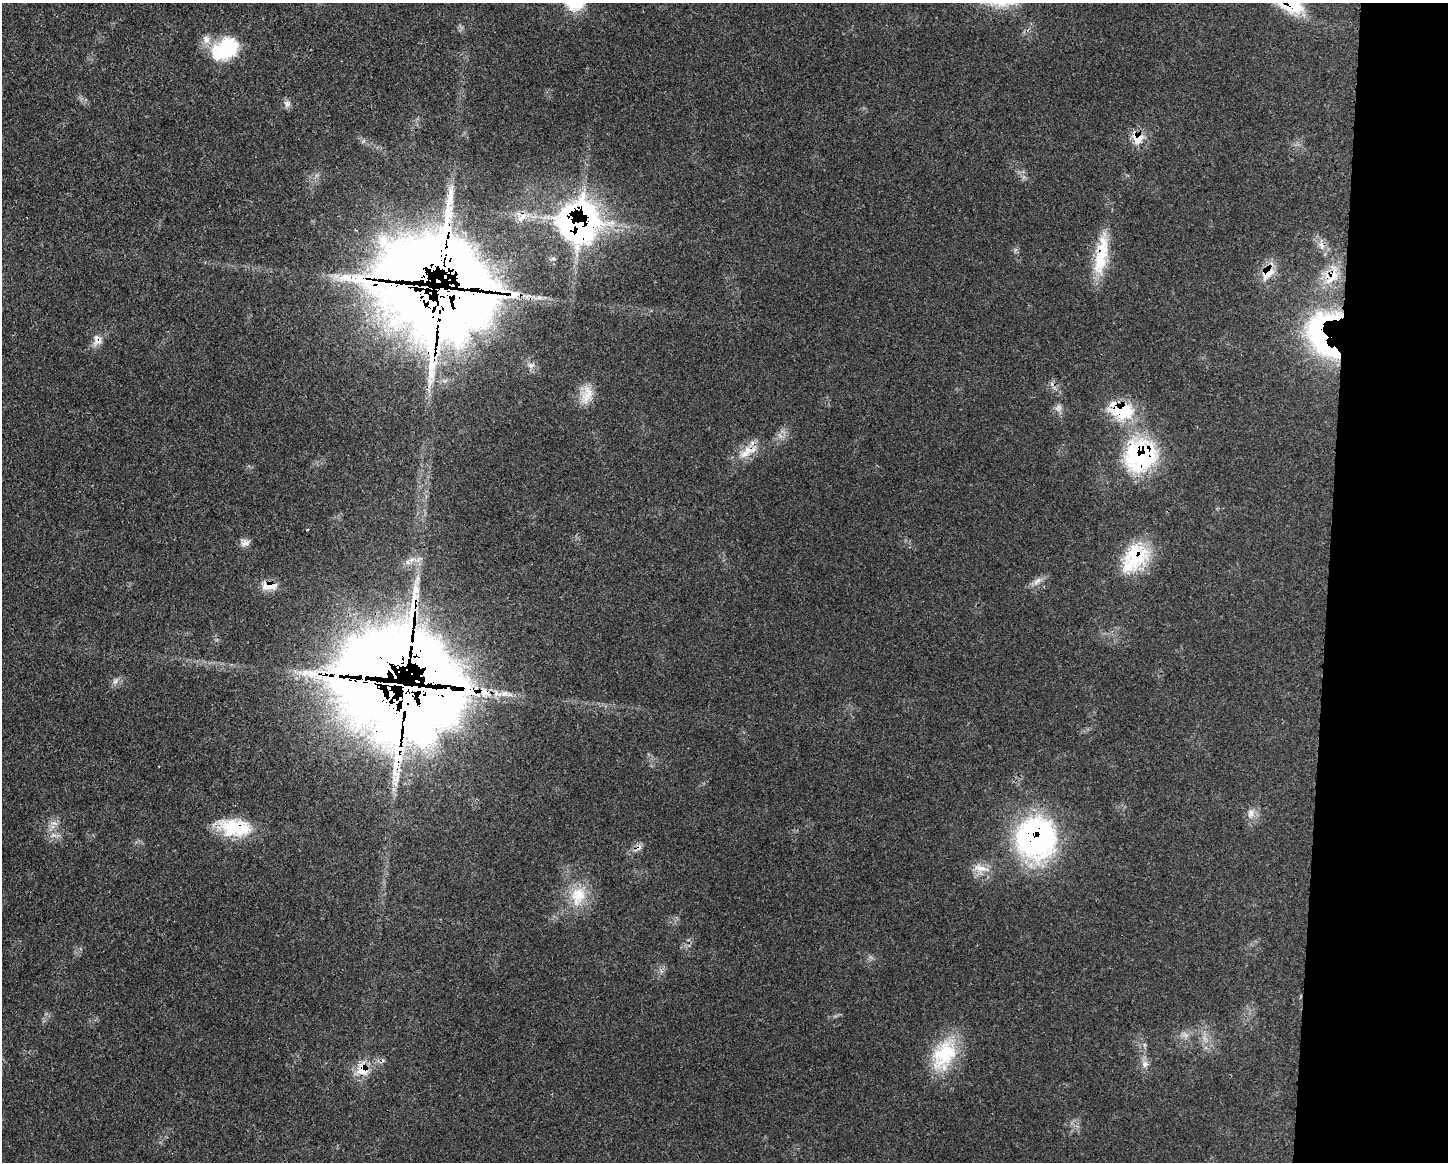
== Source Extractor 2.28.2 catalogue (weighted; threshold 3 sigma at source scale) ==
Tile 9 of 3 x 4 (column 3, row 3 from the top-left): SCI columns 3006-4451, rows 1168-2327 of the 4688 x 4663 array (HDU 1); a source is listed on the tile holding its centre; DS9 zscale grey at full resolution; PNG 1450 x 1164 px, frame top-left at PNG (2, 3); no overlay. Shown black and unused: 9% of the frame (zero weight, under 3 of 4 exposures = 2% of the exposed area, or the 3 px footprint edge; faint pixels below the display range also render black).
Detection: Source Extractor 2.28.2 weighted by HDU 2 'WHT'; one run over the whole footprint, this tile lists its part. Background 0.0546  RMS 0.0033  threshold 0.0147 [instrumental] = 3 sigma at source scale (4.5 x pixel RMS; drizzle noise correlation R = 1.50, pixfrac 1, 0.05/0.05 arcsec/px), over >= 5 px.
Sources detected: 50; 1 too faint to see at this stretch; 1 inside a brighter object's white glare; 2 cosmic-ray / hot-pixel residue — not listed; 8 inside a brighter listed object's ellipse — not listed separately; the other 38 listed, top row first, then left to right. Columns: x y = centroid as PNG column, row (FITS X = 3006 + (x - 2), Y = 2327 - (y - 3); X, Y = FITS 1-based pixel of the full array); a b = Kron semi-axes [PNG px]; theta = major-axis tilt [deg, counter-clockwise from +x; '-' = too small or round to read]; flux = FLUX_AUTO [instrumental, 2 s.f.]
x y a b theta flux
225 49 33 23 31 21
287 103 9 8 - 1.4
1138 138 18 16 25 5.3
522 217 17 7 47 2.8
579 222 24 23 - 180
1321 245 14 7 -64 2.5
1101 255 58 14 81 15
1267 274 25 14 44 6
513 295 13 11 -55 4.3
441 298 57 44 -4 1700
1321 334 73 43 -80 62
97 340 15 12 85 2.9
531 365 10 7 0 1.5
588 393 22 17 -82 5.8
1058 408 10 9 - 1.6
1122 411 36 22 -12 17
748 450 27 12 12 5.9
1140 455 41 37 55 42
307 530 3 2 - 0.6
245 543 12 8 20 1.8
1135 556 34 27 45 19
407 562 7 6 - 1
1037 581 16 6 38 2
269 586 22 10 -1 4.4
313 673 29 12 6 9.1
115 681 10 5 47 1.3
405 692 42 37 -77 1700
484 692 15 9 -24 5
506 694 21 8 -10 3.6
1251 813 13 10 -89 2.6
235 827 38 19 -8 18
53 835 9 6 19 1.5
1036 838 50 47 -89 67
980 868 21 9 -13 4.1
578 896 30 21 77 11
944 1055 44 27 61 20
1145 1064 9 8 - 1.8
362 1069 21 15 -77 6.4
Overlapping masked pixels (flux is a lower limit): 19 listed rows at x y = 1138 138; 579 222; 1101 255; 1267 274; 513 295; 441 298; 1321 334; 97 340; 1122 411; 748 450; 1140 455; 1135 556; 269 586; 313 673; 405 692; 484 692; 235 827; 1036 838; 362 1069